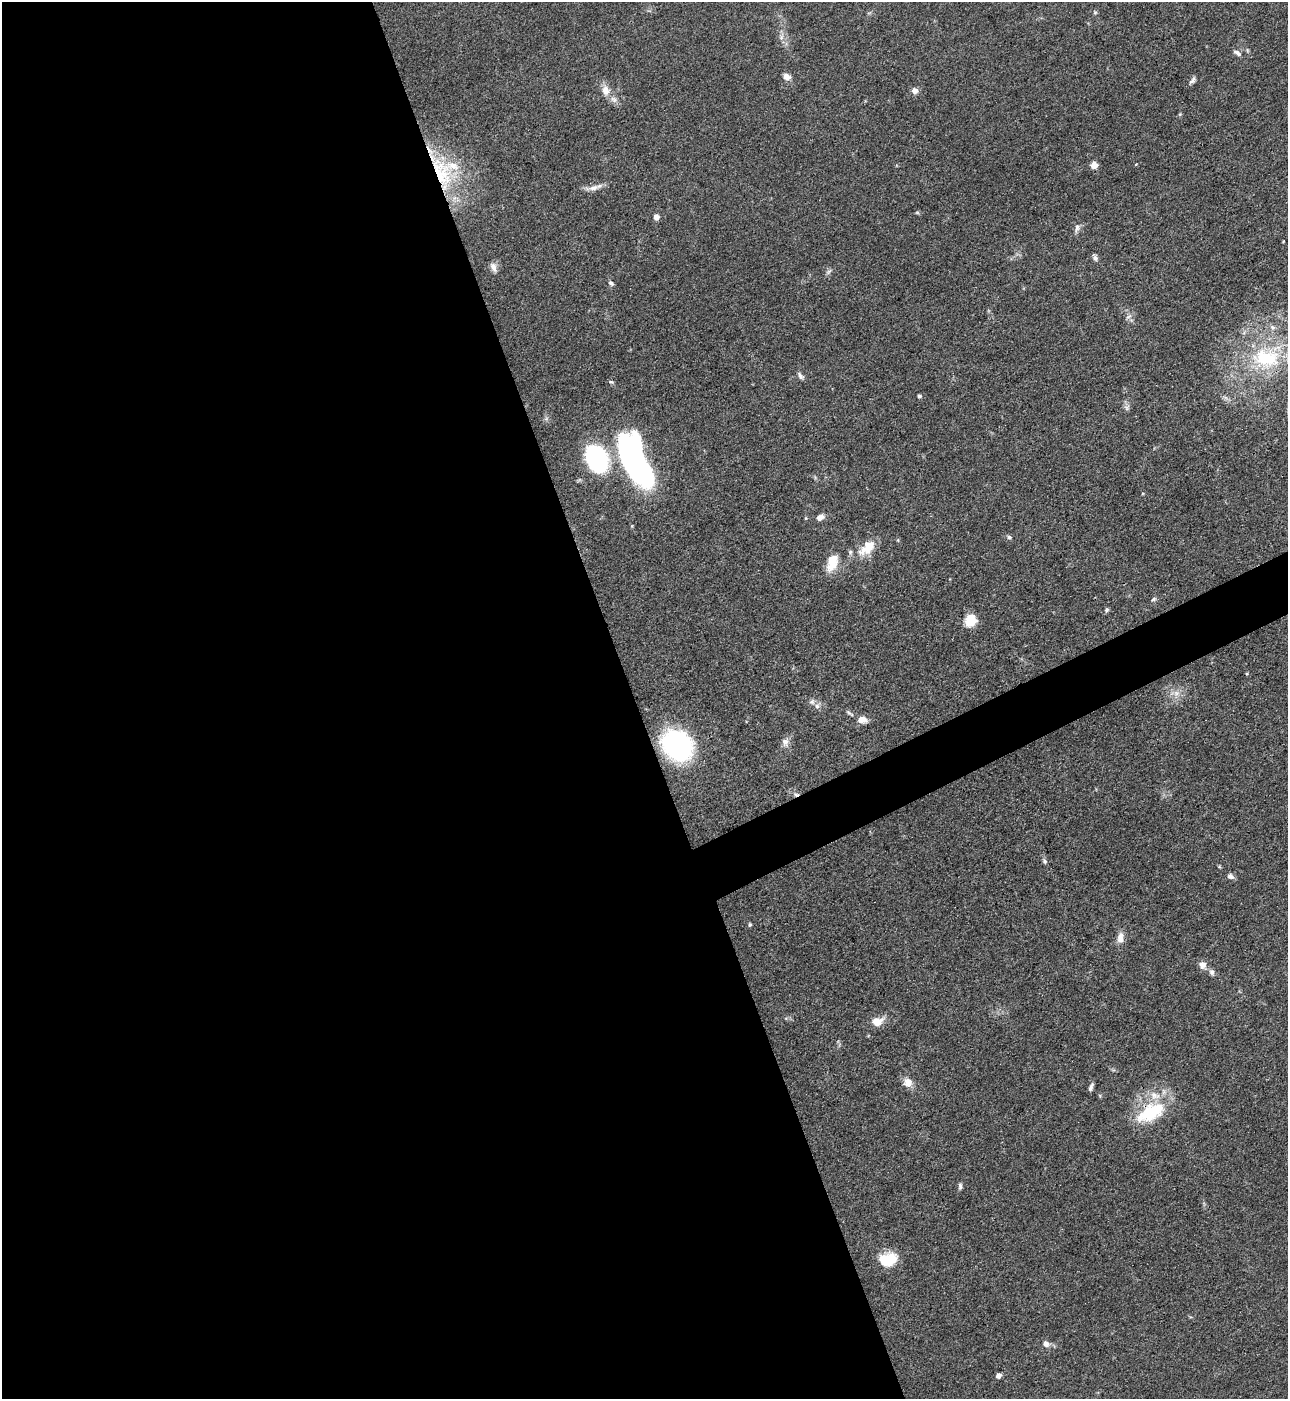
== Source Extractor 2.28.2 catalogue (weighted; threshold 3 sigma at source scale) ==
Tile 9 of 4 x 4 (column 1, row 3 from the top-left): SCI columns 286-1571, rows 1399-2795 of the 5581 x 5590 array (HDU 1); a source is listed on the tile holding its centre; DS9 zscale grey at full resolution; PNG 1290 x 1401 px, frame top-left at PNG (2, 2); no overlay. Shown black and unused: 51% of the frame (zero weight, under 3 of 4 exposures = <1% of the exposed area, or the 3 px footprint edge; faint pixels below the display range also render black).
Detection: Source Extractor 2.28.2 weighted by HDU 2 'WHT'; one run over the whole footprint, this tile lists its part. Background 0.0534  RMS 0.0055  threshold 0.0246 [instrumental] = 3 sigma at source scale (4.5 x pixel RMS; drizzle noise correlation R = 1.50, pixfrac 1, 0.05/0.05 arcsec/px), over >= 5 px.
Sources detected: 64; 2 inside a brighter object's white glare — not listed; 5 inside a brighter listed object's ellipse — not listed separately; the other 57 listed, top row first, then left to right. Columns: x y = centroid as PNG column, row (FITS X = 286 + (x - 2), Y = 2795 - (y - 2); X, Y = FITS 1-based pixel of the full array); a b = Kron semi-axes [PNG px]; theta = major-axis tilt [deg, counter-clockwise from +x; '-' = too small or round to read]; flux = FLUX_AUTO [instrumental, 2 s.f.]
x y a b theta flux
1095 12 6 5 - 0.92
781 37 9 6 73 2.1
1237 53 12 6 -32 2
787 77 9 7 -40 3.6
1192 80 11 6 48 1.7
605 91 14 10 -78 5.3
915 91 5 5 - 5.7
1180 114 5 4 - 0.64
1136 164 4 3 - 0.42
1094 165 5 5 - 11
441 172 58 30 -62 53
594 188 23 6 8 4.1
917 212 6 4 0 0.69
656 217 4 4 - 6.5
1077 228 13 7 74 2.3
1283 241 3 2 - 0.39
1095 258 9 6 -65 1.7
493 267 14 7 -67 3
828 272 10 4 41 1.3
611 283 8 5 -43 1.4
1128 317 11 5 44 1.6
1266 358 44 33 1 54
800 376 10 6 -48 1.9
611 382 5 4 - 0.86
919 396 4 4 - 1.3
1127 407 9 7 54 1.7
597 459 28 19 -67 70
633 463 57 17 -55 130
820 517 9 6 29 3.5
1009 537 7 5 -22 1.3
867 548 27 14 40 12
832 562 20 11 72 12
1154 599 7 5 36 1
1106 610 6 5 - 1.1
970 620 14 13 - 9.2
1246 674 4 3 - 0.61
1176 693 8 8 - 3.4
817 706 8 7 - 2.2
849 713 13 4 -37 1.3
862 720 10 7 -5 5.2
785 742 12 10 77 3.2
677 746 26 21 -44 93
796 794 9 4 0 1.4
1044 861 7 6 - 1.1
1230 876 9 7 -25 1.9
750 925 4 4 - 0.87
1120 938 15 8 83 4.3
1203 965 9 8 - 3.8
1212 972 9 7 -68 1.9
877 1022 12 9 23 8
908 1083 11 10 - 5.3
1091 1087 9 4 69 1.8
1151 1112 42 20 29 32
960 1186 10 4 87 1.4
888 1259 21 15 12 15
1046 1344 7 6 - 3
998 1376 4 4 - 3.6
Overlapping masked pixels (flux is a lower limit): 5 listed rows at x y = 441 172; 1266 358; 597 459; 796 794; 1151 1112